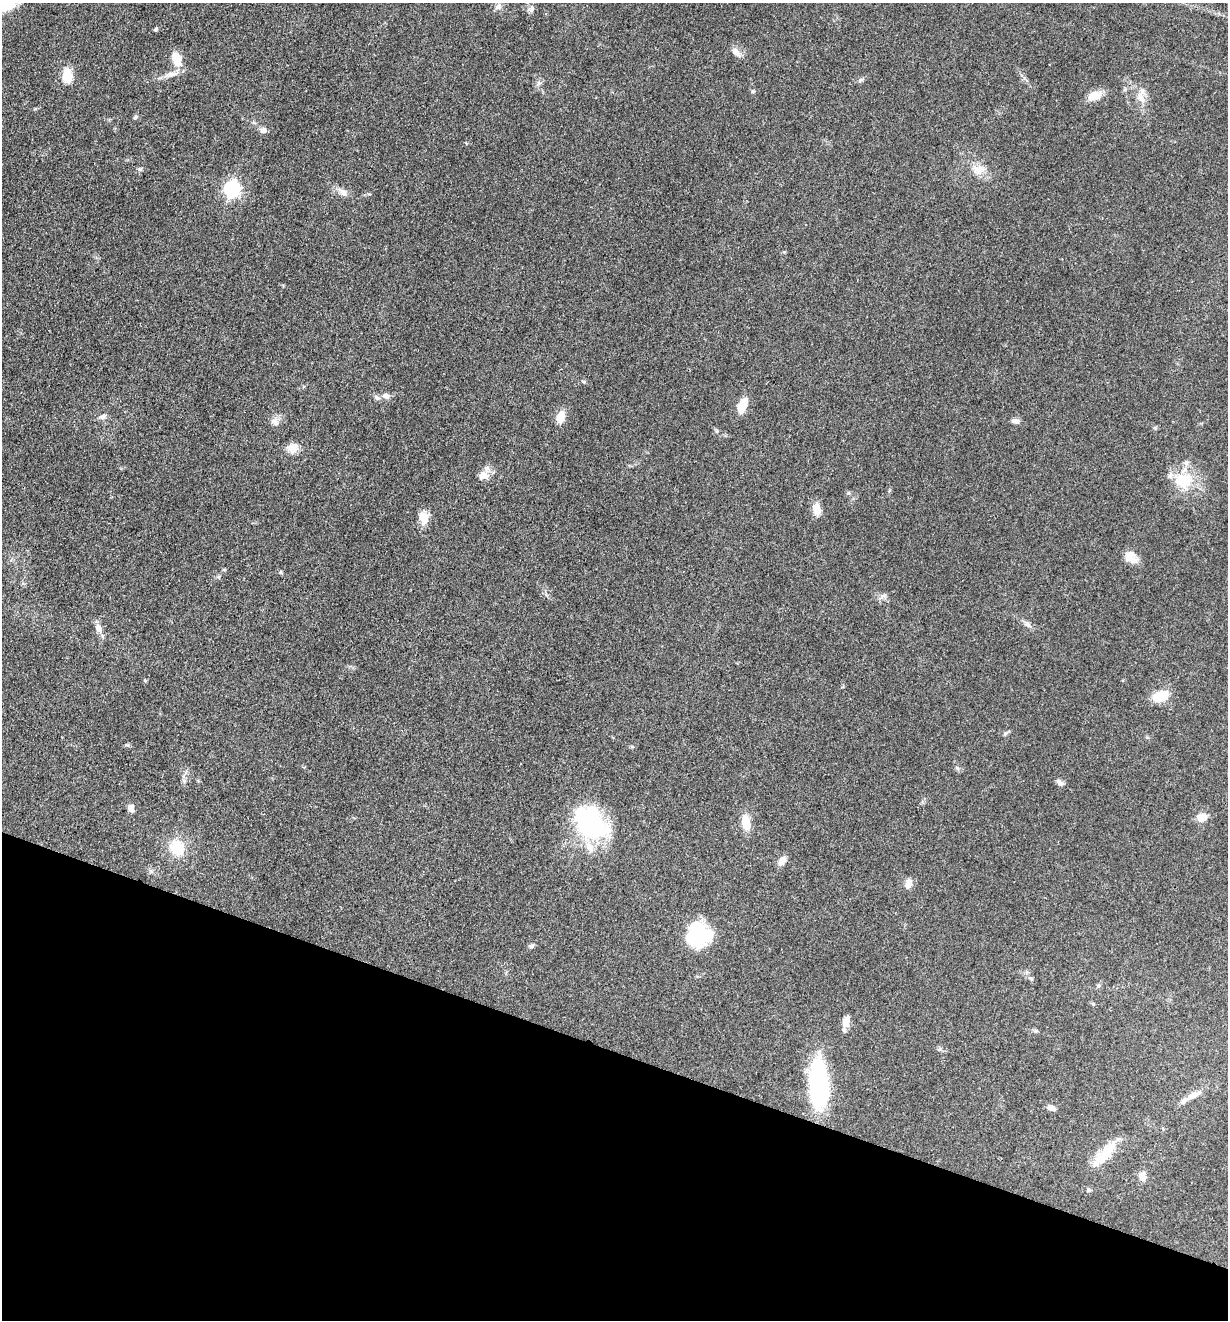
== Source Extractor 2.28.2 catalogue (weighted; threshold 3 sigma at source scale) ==
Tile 15 of 4 x 4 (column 3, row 4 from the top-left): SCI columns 2711-3936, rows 2-1319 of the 5294 x 5274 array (HDU 1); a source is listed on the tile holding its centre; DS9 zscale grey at full resolution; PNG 1230 x 1322 px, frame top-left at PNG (2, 3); no overlay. Shown black and unused: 20% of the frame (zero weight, under 3 of 4 exposures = <1% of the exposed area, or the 3 px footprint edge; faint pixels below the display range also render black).
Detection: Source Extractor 2.28.2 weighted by HDU 2 'WHT'; one run over the whole footprint, this tile lists its part. Background 0.0742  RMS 0.0056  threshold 0.025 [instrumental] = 3 sigma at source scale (4.5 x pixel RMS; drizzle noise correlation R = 1.50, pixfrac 1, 0.05/0.05 arcsec/px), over >= 5 px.
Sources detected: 58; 4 inside a brighter listed object's ellipse — not listed separately; the other 54 listed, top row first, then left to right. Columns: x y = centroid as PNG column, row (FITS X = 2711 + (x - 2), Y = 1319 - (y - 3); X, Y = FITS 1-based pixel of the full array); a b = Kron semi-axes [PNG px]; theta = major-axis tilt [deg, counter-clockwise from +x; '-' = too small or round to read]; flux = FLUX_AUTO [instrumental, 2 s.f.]
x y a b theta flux
499 7 8 7 - 2
532 9 9 5 69 1.6
155 29 5 4 - 0.77
736 52 13 8 -45 3.4
177 59 18 10 -72 9
172 74 17 6 5 3.4
67 76 13 8 -88 14
539 83 6 6 - 1.3
753 91 5 4 - 0.76
1094 96 20 10 27 6.2
1140 98 15 10 -56 4.9
135 117 7 5 50 0.96
264 130 8 7 - 2.2
979 170 16 12 3 6.5
232 189 7 7 - 160
343 192 12 8 -40 3.3
584 382 6 4 -32 0.71
386 396 9 7 -20 2.5
377 398 9 6 -48 1.5
742 405 19 10 66 8
103 417 9 6 13 2
561 417 15 9 77 6.4
1016 421 12 6 -4 1.9
275 422 11 8 -38 2.7
1155 428 5 4 - 0.72
293 448 14 13 - 4.8
483 475 12 10 27 5
1183 481 26 21 13 18
817 509 15 9 -78 5.7
424 517 16 11 -65 6.1
1130 556 17 13 -61 5.8
281 572 5 4 - 0.74
883 596 9 4 32 1.4
1027 624 10 6 -34 2.1
98 628 11 8 -68 3.3
145 680 5 4 - 0.58
1160 696 14 9 13 16
1060 782 11 6 -28 1.8
131 808 9 7 -64 2.5
1202 817 10 8 6 6.7
746 822 16 9 -80 9.6
591 823 42 29 -40 64
177 847 15 13 -54 17
782 860 13 8 57 3.4
908 883 13 8 75 3.7
698 935 25 24 - 35
531 946 8 5 10 1.2
1031 978 7 4 -20 0.97
846 1022 18 7 76 4.4
818 1085 51 19 -87 60
1194 1095 20 8 25 5.5
1051 1108 10 6 -21 2.3
1104 1154 38 13 49 14
1142 1176 11 8 86 3.7
Unlisted compact peaks at least as high as the median listed source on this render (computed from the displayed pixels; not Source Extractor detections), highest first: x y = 140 169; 127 745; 848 493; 184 781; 1005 733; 784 252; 957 768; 35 109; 1024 78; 861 80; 632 747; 1035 1031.